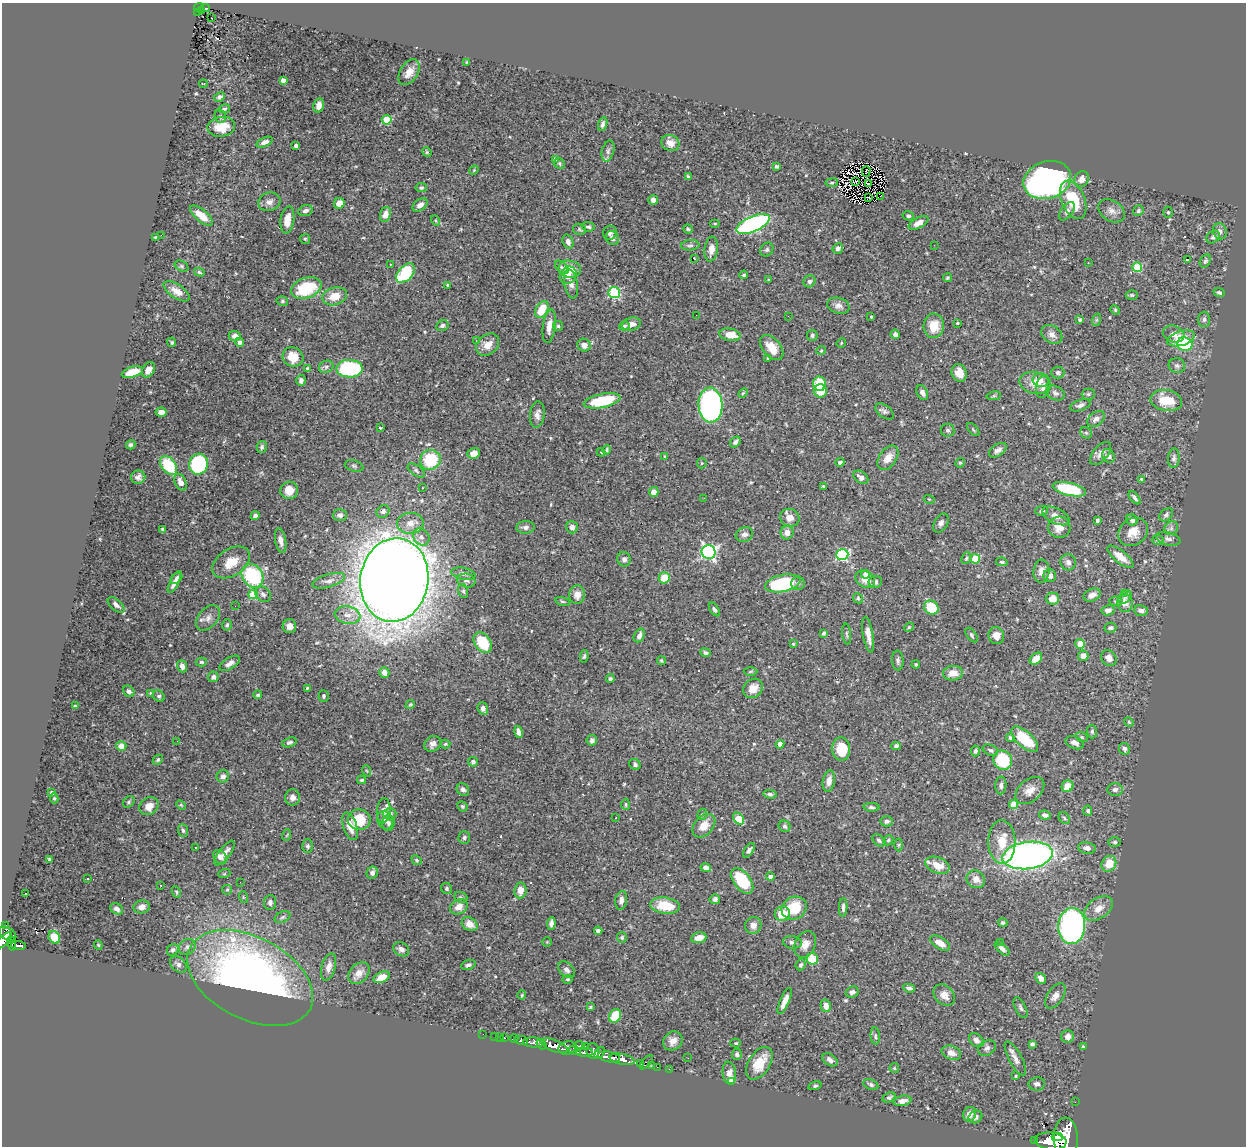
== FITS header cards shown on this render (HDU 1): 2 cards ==
NAXIS1  =                 1244
NAXIS2  =                 1144

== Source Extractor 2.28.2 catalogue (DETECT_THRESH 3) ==
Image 1244 x 1144 px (HDU 1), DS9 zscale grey, 1 PNG px = 1 image px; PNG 1248 x 1148 px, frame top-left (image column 1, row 1144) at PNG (2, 3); each listed source drawn as its Kron ellipse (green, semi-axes under 4 px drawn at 4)
Background 0.746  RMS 0.018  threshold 0.0539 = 3 sigma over >= 5 px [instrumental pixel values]
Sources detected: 543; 1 with non-positive FLUX_AUTO (blend fragments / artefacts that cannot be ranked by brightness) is neither listed nor drawn; of the other 542, the 500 brightest by FLUX_AUTO listed and drawn (42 fainter detections omitted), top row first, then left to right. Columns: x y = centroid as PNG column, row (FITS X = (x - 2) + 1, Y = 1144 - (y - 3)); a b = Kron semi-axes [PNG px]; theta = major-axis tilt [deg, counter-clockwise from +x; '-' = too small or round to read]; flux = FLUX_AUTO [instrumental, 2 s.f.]
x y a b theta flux
199 7 5 3 - 110
205 8 5 2 - 26
201 10 4 2 - 35
198 12 3 2 - 22
212 18 2 2 - 2.5
467 62 4 3 - 1.3
409 72 14 9 58 13
283 80 4 4 - 6.9
203 84 4 2 - 1.2
219 97 5 4 - 4
319 105 7 5 76 6.7
224 109 5 4 - 1.9
220 116 7 5 -75 2.3
387 120 5 4 - 46
603 124 7 4 71 3.6
221 127 14 10 8 22
265 142 9 4 23 4.8
670 143 9 8 - 12
296 146 4 3 - 2.9
608 151 10 6 75 4.5
427 152 5 4 - 1.4
555 159 4 4 - 3.1
560 164 6 5 - 2.2
777 166 4 3 - 2.3
474 170 5 4 - 1.2
866 171 5 2 - 1.5
688 177 4 3 - 2.2
1082 179 8 7 - 7.7
1047 180 24 18 18 460
856 182 3 2 - 1.4
832 183 6 3 9 1.5
869 184 3 2 - 1.5
421 188 6 4 10 2.2
880 196 2 2 - 1.5
868 198 4 2 - 1.6
653 200 5 4 - 5.9
1073 200 20 11 -67 43
269 202 11 9 16 6.6
339 203 5 5 - 9.7
420 205 8 5 39 6.1
305 211 7 5 19 4
1067 211 11 6 54 4.2
1112 211 15 10 -32 8.1
1138 211 5 5 - 2.5
1168 212 5 4 - 1.8
385 214 8 5 72 8.7
201 215 14 6 -39 18
908 216 6 4 -15 2.6
287 220 13 6 82 13
436 220 5 4 - 1.5
918 223 11 5 28 9.8
715 224 5 3 - 1.2
753 224 18 7 23 270
588 227 6 5 - 2.7
579 229 6 5 - 1.8
688 229 5 4 - 2.1
1220 231 8 7 - 4.4
610 233 7 6 - 3.3
161 235 3 2 - 3.9
156 237 4 2 - 1.4
1213 237 7 5 42 3
612 238 7 6 - 5
305 239 5 5 - 1.7
568 242 7 5 -70 6.3
690 245 9 5 5 3
934 245 2 2 - 2.2
838 248 5 5 - 4.3
711 249 12 6 83 10
767 250 7 6 - 2.5
694 258 3 2 - 1.4
1187 260 4 2 - 9.1
1205 261 7 5 59 2.6
1088 263 3 2 - 2.4
390 264 3 2 - 3.5
182 266 7 5 -27 2.2
562 267 8 5 -44 2.8
1137 267 5 4 - 61
570 269 11 8 -10 20
199 272 5 4 - 2.4
405 273 11 7 48 79
568 275 9 7 48 10
744 275 4 3 - 1.5
947 278 4 4 - 1.7
768 280 4 3 - 1.2
809 281 6 5 - 3.3
571 284 15 6 -78 6.3
448 285 3 3 - 1.3
306 288 16 10 20 64
177 291 15 7 -34 11
614 293 6 5 - 120
1219 293 6 4 -22 2.3
1132 295 6 5 - 1.7
335 296 12 8 16 19
282 301 6 4 -15 1.9
838 306 11 8 -16 6.4
542 310 9 6 61 28
1115 310 5 4 - 1.5
696 315 2 2 - 2.1
788 316 2 2 - 4.3
871 317 3 3 - 1.7
1204 319 8 6 88 3
1080 320 4 3 - 1.9
1096 320 6 4 71 1.8
957 323 3 2 - 1.4
631 324 9 6 15 6.4
442 326 6 5 - 3.1
549 326 17 6 83 12
558 326 5 5 - 1.8
624 326 5 4 - 1.9
934 326 12 10 86 23
895 334 5 4 - 5.1
1052 334 11 8 -36 6.6
1174 334 11 8 -21 6.9
730 335 11 6 -11 18
812 335 5 5 - 2.3
235 336 6 5 - 6
1181 338 14 7 16 25
476 341 3 2 - 2.1
172 342 5 4 - 1.8
239 342 4 4 - 4.4
841 343 5 4 - 1.3
1185 344 8 7 - 57
488 345 13 9 42 12
584 345 7 6 - 6.3
772 347 15 9 -50 19
821 350 4 4 - 1.3
293 357 10 9 - 23
768 358 4 3 - 1.2
1177 366 8 7 - 3.9
326 367 7 6 - 3.2
308 368 4 4 - 2.7
349 369 13 8 -1 110
148 370 8 6 61 8.3
132 372 11 5 17 21
959 373 9 7 -66 14
1058 373 7 6 - 2.9
301 380 5 4 - 4.4
1041 380 8 7 - 5.9
1035 383 15 11 -13 17
820 384 7 6 - 34
1043 387 12 7 76 5.8
820 391 6 6 - 19
743 393 6 3 44 1.2
922 393 8 5 -63 4.9
1055 393 10 7 -24 3.9
1088 394 6 5 - 2.2
994 396 7 3 9 1.5
1166 400 16 10 -10 31
602 401 19 7 11 63
710 405 17 12 -86 320
1080 405 10 5 20 4.8
885 411 11 6 -36 3.5
161 412 5 4 - 7
537 415 13 7 83 6.7
1096 419 10 6 36 6.1
380 428 3 2 - 1.2
948 430 7 6 - 2.9
973 430 8 3 -48 1.6
1086 433 6 5 - 2
735 442 6 4 51 4.4
131 445 5 4 - 2.5
262 447 6 5 - 2.7
607 450 5 4 - 1.5
998 450 10 6 35 5.4
601 452 4 4 - 1.3
474 453 6 5 - 11
1101 453 14 7 50 7.3
665 456 3 3 - 1.2
1109 456 7 6 - 5.2
888 458 14 8 55 12
1174 458 9 6 85 3.7
430 460 10 10 - 64
840 462 4 3 - 3.9
702 463 5 5 - 1.5
960 463 5 4 - 1.8
198 464 10 9 - 130
169 465 11 7 -53 63
354 466 9 5 -16 2.7
416 471 10 5 -36 3.2
138 477 7 6 - 4.6
861 477 8 5 -36 5.5
1141 479 3 3 - 1.4
180 482 9 5 -65 8.2
823 486 3 3 - 1.3
422 488 3 2 - 1.3
1069 489 17 6 -13 68
289 490 9 8 - 14
654 492 5 4 - 8.7
704 498 3 2 - 1.9
1135 498 8 3 -51 3
929 499 5 3 - 1.2
383 511 7 6 - 4.2
1042 511 6 5 - 3.5
340 515 7 6 - 4
1166 515 8 5 39 3.3
255 516 4 4 - 3.9
1056 516 14 7 -26 8.4
790 518 10 9 - 8.9
1097 520 4 3 - 2.1
1132 520 6 5 - 4
410 523 13 10 2 11
941 523 10 6 60 5.2
525 527 9 6 4 4.5
572 527 6 5 - 4.4
1059 527 11 10 - 12
1171 528 7 6 - 3.6
163 529 3 3 - 2
1133 532 16 13 38 15
787 533 7 6 - 7.1
744 534 9 7 20 5.3
421 537 9 7 -49 5.8
1168 539 12 6 -15 4.5
1158 540 6 5 - 2
281 541 12 5 -80 7.1
709 552 7 7 - 280
842 555 6 5 - 130
1120 557 16 6 -39 13
966 558 6 4 67 1.9
624 559 7 6 - 4.3
975 559 5 4 - 24
231 562 21 13 33 22
1002 562 6 4 -11 1.9
1068 562 8 7 - 4.8
1041 571 11 8 86 8.3
463 574 12 6 -11 5
866 574 4 4 - 8.5
252 576 12 10 -55 99
1050 576 6 6 - 5.7
176 578 7 4 40 3.8
664 578 6 5 - 25
865 579 10 8 -34 12
394 580 42 34 81 3600
329 581 17 6 16 7.2
466 581 9 6 -12 4.1
174 582 12 4 62 6.5
875 582 7 6 - 3.3
783 583 18 8 11 94
798 583 7 6 - 3.3
463 591 7 5 -74 2.3
1124 593 2 2 - 3.5
253 594 5 4 - 35
263 594 9 6 -43 4.2
577 595 9 8 - 11
1092 595 9 6 23 7.5
1125 597 8 5 46 2.9
858 598 5 4 - 1.7
1052 599 6 6 - 16
562 601 7 4 -13 2.1
1116 601 6 4 -8 2.3
1125 603 9 7 -85 10
116 605 10 5 -42 4.4
235 606 2 2 - 3.3
931 608 8 6 -38 43
714 609 8 4 -57 2.8
1108 610 7 5 9 5.1
1141 611 7 5 -8 4.6
347 615 13 8 -11 11
208 618 14 9 49 8.3
227 625 6 4 74 2.3
289 626 7 7 - 6.6
909 627 5 4 - 1.3
1111 628 6 5 - 2.8
824 633 4 4 - 2.4
847 634 10 3 -84 1.9
868 635 18 5 -80 11
971 635 8 4 -54 2.3
639 636 7 5 60 5.4
996 636 9 7 -75 9.9
483 643 11 7 -55 49
793 644 3 3 - 1.2
1080 644 5 4 - 14
705 653 5 4 - 2.9
584 656 6 4 80 2.1
1083 656 5 5 - 7
1109 658 8 7 - 8
1036 659 7 5 42 12
661 660 5 4 - 1.3
898 661 10 6 -86 3.7
201 662 6 4 -2 1.9
230 663 11 5 33 6.3
916 664 4 4 - 1.9
182 666 6 4 -71 6.1
750 671 7 3 1 1.5
384 672 5 4 - 7.8
953 673 10 7 7 12
213 677 5 5 - 3.7
610 679 4 4 - 2.3
307 688 4 4 - 1.5
753 688 10 9 - 12
129 691 6 5 - 4.2
150 693 4 4 - 1.2
258 695 4 3 - 2.1
159 696 6 5 - 2.4
324 696 6 5 - 2.5
410 704 5 4 - 1.6
75 706 4 3 - 1.5
483 708 6 5 - 5
1129 722 5 4 - 1.4
1092 731 7 5 -89 2.5
519 732 6 4 -77 5.5
1082 737 6 4 -21 2
1010 738 4 3 - 1.8
1025 739 17 8 -41 47
592 740 5 5 - 2.8
177 741 2 2 - 1.7
289 742 7 4 17 3.1
1075 743 9 6 -24 5.9
433 744 9 7 37 6.2
445 744 5 4 - 1.6
780 744 4 4 - 11
121 746 5 5 - 9.7
896 746 4 4 - 2.7
841 749 11 9 -88 38
1124 749 6 5 - 4.3
990 750 8 5 -23 2.7
975 751 5 4 - 2.3
158 760 5 4 - 2
1003 760 10 9 - 59
473 762 5 5 - 3.1
635 764 6 5 - 3.3
367 771 6 3 -70 1.3
223 776 6 6 - 4.5
361 780 4 3 - 1.8
829 781 11 6 80 8.8
1001 785 9 5 89 3.8
1067 786 6 5 - 14
463 790 7 5 -51 4.1
1115 790 8 6 5 4.5
1030 791 16 11 40 12
52 793 4 3 - 3.9
770 794 7 4 -8 2.5
293 797 8 7 - 5.8
54 798 5 4 - 1.7
129 802 6 5 - 2.2
626 804 5 4 - 1.7
181 805 5 3 - 1.2
1014 805 5 4 - 28
149 806 10 8 34 12
462 806 5 4 - 2.3
872 807 8 4 -2 2.6
384 811 12 7 86 6.7
1088 811 5 4 - 2.3
390 814 6 5 - 3.9
702 814 6 4 68 1.7
1045 815 6 4 -8 4.4
616 818 3 2 - 2.3
1064 818 6 5 - 2
739 819 6 4 -51 31
359 820 11 10 - 36
385 820 9 7 -61 6.1
887 821 6 5 - 3.2
388 823 8 6 85 4.4
350 826 14 7 -72 11
704 826 13 9 48 16
785 826 6 5 - 2.9
183 830 6 5 - 2.4
287 835 6 3 71 1.2
464 838 6 6 - 2.8
879 840 7 5 -39 2.7
888 840 5 4 - 1.6
1002 842 22 13 -89 24
1115 842 6 4 -2 2.2
899 845 6 4 89 1.5
308 846 6 5 - 2.8
195 848 3 3 - 1.4
1087 848 8 6 -10 5.6
749 850 8 4 56 3.5
225 853 15 5 52 7.7
1028 855 25 13 8 500
220 857 8 6 -49 6
49 859 4 3 - 1.7
417 860 5 4 - 1.9
1109 864 8 7 - 23
937 865 12 8 -21 18
706 868 5 4 - 5.6
372 873 6 5 - 5
224 874 6 4 18 1.5
770 877 4 4 - 7
88 879 3 2 - 1.4
976 879 9 8 - 10
742 881 15 8 -52 55
240 882 2 2 - 2
160 885 3 2 - 1.9
447 888 6 5 - 2.7
227 890 5 4 - 1.6
520 890 8 6 85 11
176 892 6 4 -61 1.8
26 893 2 2 - 1.4
243 897 6 4 -73 1.3
461 897 7 5 -21 2.1
715 899 5 5 - 4.5
621 900 9 6 80 6.9
270 902 7 6 - 4.4
665 906 15 8 -8 35
142 907 8 6 11 8.3
459 907 9 7 29 8.4
843 907 9 4 88 3.1
794 908 13 11 29 40
1098 908 16 10 34 12
117 909 7 5 -30 4.6
782 914 8 7 - 24
282 917 8 5 27 2.8
551 923 6 4 85 5.1
1003 923 4 4 - 2.2
470 924 8 6 -35 12
5 925 4 3 - 28
753 925 8 8 - 7.3
1072 926 18 13 85 340
598 931 4 4 - 4.3
8 934 9 6 -34 510
54 937 7 5 -57 22
622 937 5 5 - 2.2
699 938 8 5 10 13
4 940 10 5 45 660
547 942 4 4 - 1.3
792 942 9 6 -8 4.1
1000 942 2 2 - 18
12 943 7 4 -82 210
940 943 11 6 -30 13
805 944 14 10 62 9.4
98 945 4 4 - 1.3
18 946 7 4 -6 250
187 947 9 7 37 4.6
401 949 8 6 -35 5.4
1002 949 9 4 -41 4.3
173 950 6 5 - 4
812 959 6 5 - 38
178 964 10 6 -44 4.9
468 965 7 4 18 3.1
800 965 5 5 - 3.3
328 967 14 7 74 9.3
566 970 10 6 -43 5.5
359 973 12 9 47 11
382 977 9 5 23 17
250 978 68 41 -27 730
1041 978 6 4 -50 6.9
567 979 5 4 - 1.9
909 988 6 3 -10 2.9
852 992 7 5 26 3.3
522 995 4 4 - 1.2
944 995 12 9 -44 9.6
1055 996 14 7 56 7.8
785 1001 14 4 66 11
826 1006 6 5 - 11
590 1007 3 3 - 1.4
1021 1008 11 5 -63 3.4
615 1016 7 6 - 31
483 1034 2 2 - 8.3
495 1036 2 2 - 12
875 1036 8 4 -84 2.2
500 1037 2 2 - 9.4
1068 1037 6 6 - 6.6
504 1038 3 3 - 47
514 1039 4 3 - 150
521 1040 7 4 -12 300
976 1040 8 6 -39 5.2
673 1041 10 9 - 8.6
534 1042 11 5 -1 1300
736 1043 5 4 - 1.7
541 1044 5 4 - 540
1032 1044 4 4 - 2.6
554 1046 14 6 -21 2500
579 1046 5 3 - 190
585 1046 2 2 - 18
1083 1047 4 3 - 2.1
568 1048 9 6 14 1000
987 1048 9 7 35 3.9
575 1051 6 3 -19 470
593 1051 8 6 -89 680
585 1052 8 4 1 620
600 1053 6 4 52 290
951 1053 10 6 -19 9.4
737 1054 6 5 - 2.4
609 1057 11 5 -11 1300
688 1058 3 2 - 1.8
1015 1058 19 6 -62 8.4
622 1059 12 5 -11 1600
830 1060 8 5 -34 5.5
647 1062 8 3 49 95
759 1063 18 10 57 28
641 1064 3 3 - 43
651 1066 2 2 - 14
657 1067 2 2 - 11
894 1068 5 4 - 1.5
669 1069 2 2 - 13
729 1073 11 6 -83 8
1016 1076 3 3 - 1.4
732 1082 3 3 - 83
871 1084 8 5 -24 3.1
1037 1084 8 6 8 4.4
815 1086 7 4 14 1.9
889 1097 7 4 23 2.6
902 1101 9 5 12 6.8
1075 1102 2 2 - 8.9
970 1114 7 6 - 8.5
975 1117 7 6 - 5
1057 1137 5 4 - 930
1066 1138 20 12 -90 5400
1035 1141 3 3 - 110
1051 1141 16 8 -6 4400
At the frame edge (FLAGS 8, measured only in part): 2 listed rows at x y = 4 940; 1066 1138
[42 fainter detections neither listed nor drawn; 1 non-positive-flux detection neither listed nor drawn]